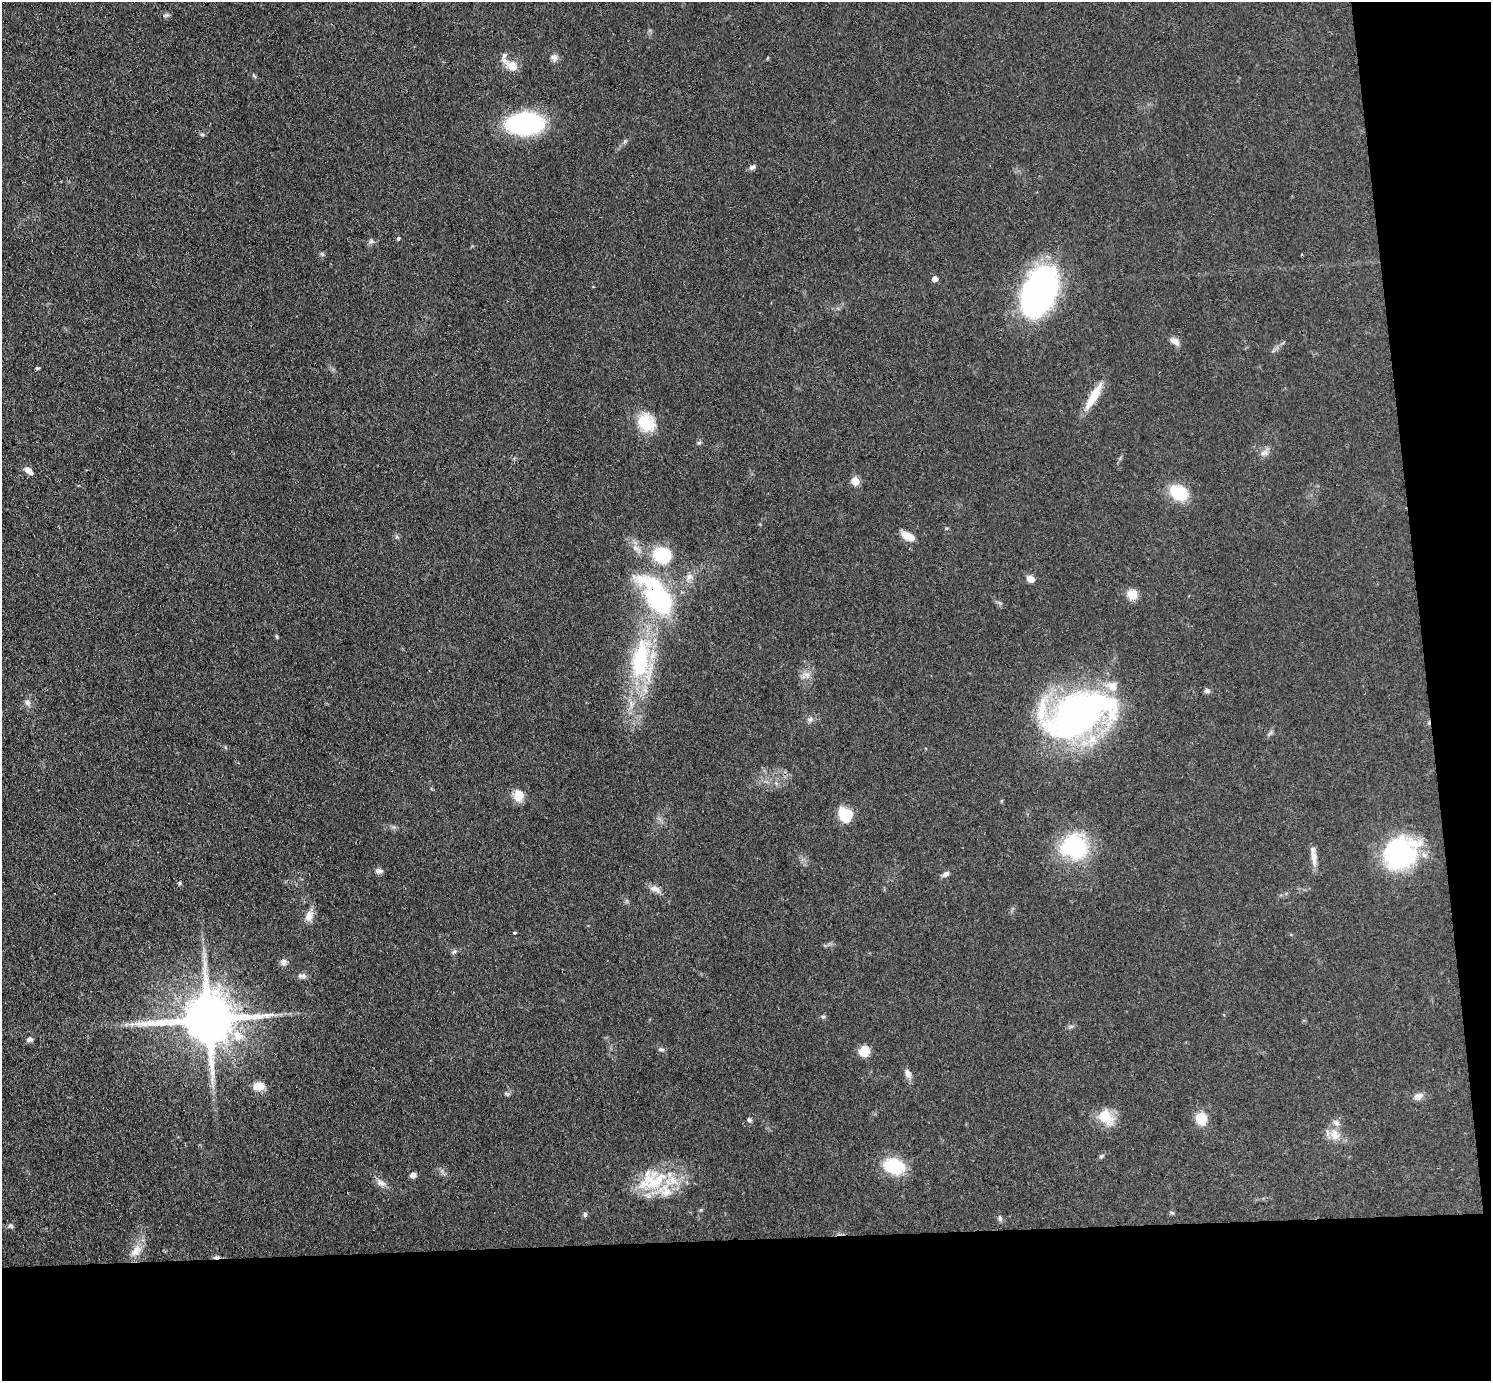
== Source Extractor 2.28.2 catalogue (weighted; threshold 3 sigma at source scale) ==
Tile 9 of 3 x 3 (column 3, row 3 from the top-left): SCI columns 3035-4523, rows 133-1511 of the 4579 x 4505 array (HDU 1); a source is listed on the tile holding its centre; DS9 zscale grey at full resolution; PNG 1493 x 1383 px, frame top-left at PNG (2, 2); no overlay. Shown black and unused: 15% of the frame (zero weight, under 3 of 4 exposures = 5% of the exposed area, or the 3 px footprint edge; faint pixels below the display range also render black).
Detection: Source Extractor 2.28.2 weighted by HDU 2 'WHT'; one run over the whole footprint, this tile lists its part. Background 0.0693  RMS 0.0067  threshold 0.0303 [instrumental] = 3 sigma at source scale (4.5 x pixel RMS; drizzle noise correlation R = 1.50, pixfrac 1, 0.05/0.05 arcsec/px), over >= 5 px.
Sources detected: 80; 1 inside a brighter object's white glare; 1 cosmic-ray / hot-pixel residue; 1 long thin detection or spike segment (spike, bleed or trail) — not listed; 4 inside a brighter listed object's ellipse — not listed separately; the other 73 listed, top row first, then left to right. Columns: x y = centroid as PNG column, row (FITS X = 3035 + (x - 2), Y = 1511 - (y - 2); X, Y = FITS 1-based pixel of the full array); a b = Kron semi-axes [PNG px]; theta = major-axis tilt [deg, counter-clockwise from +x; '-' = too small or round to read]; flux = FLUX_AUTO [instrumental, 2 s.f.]
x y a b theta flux
554 57 10 8 -79 2.9
512 66 17 11 -31 8.4
254 76 8 4 -53 1
525 124 27 16 3 110
202 134 6 4 -1 0.94
752 167 8 6 28 1.9
398 238 5 4 - 0.91
371 241 8 6 22 1.6
322 254 6 4 -46 1.1
935 279 5 4 - 5.2
1040 291 42 25 66 250
1175 341 13 7 -29 3.9
37 368 4 3 - 1
1094 396 36 9 59 15
646 422 22 18 -48 21
699 443 6 5 - 1.1
1264 453 12 7 17 3.3
29 471 12 6 -41 4
855 481 5 5 - 18
1179 493 18 14 -33 26
946 528 5 3 - 0.71
907 535 13 8 -18 8
662 555 22 18 -14 30
689 577 9 8 - 3.4
1030 579 9 7 -26 4.4
1132 594 12 11 - 7.8
657 597 53 25 -54 98
277 637 5 4 - 0.8
641 660 51 23 86 71
806 675 12 6 -11 3.3
1207 691 7 6 - 1.7
27 703 9 7 -61 2.6
1078 716 67 38 23 290
810 719 7 6 - 1.8
1270 733 8 4 45 1.3
518 795 15 12 -86 7.9
845 815 15 13 -43 18
1074 846 25 22 -22 66
1400 854 37 28 37 92
1314 857 23 7 -87 5.7
379 871 9 6 -8 2.5
946 874 9 6 35 2.4
180 883 5 3 - 0.81
655 889 17 7 -28 4.1
309 916 15 10 80 5.7
514 933 5 2 - 0.73
454 952 6 4 19 1.2
204 957 11 3 79 2.2
284 962 9 7 -65 2.4
302 976 12 6 -2 2.5
823 1016 6 4 0 1
208 1019 16 13 3 4300
238 1035 18 13 -52 12
29 1039 7 6 - 2.3
661 1049 9 5 -13 1.4
864 1051 9 8 - 14
908 1073 13 7 -64 3.4
259 1086 12 9 9 7.6
1418 1096 11 8 23 3.9
1106 1117 24 15 -48 14
1201 1119 10 9 - 16
749 1120 6 5 - 1.4
1335 1135 17 11 -77 8.2
1101 1156 7 4 19 1
894 1166 16 10 -13 47
413 1175 7 6 - 2.8
654 1181 40 32 3 40
381 1183 13 8 -17 3.6
1172 1213 6 4 -19 0.87
585 1214 7 5 75 1.3
1000 1218 7 5 -79 1.7
11 1226 7 6 - 1.5
136 1251 18 11 50 8.8
Overlapping masked pixels (flux is a lower limit): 1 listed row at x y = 657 597